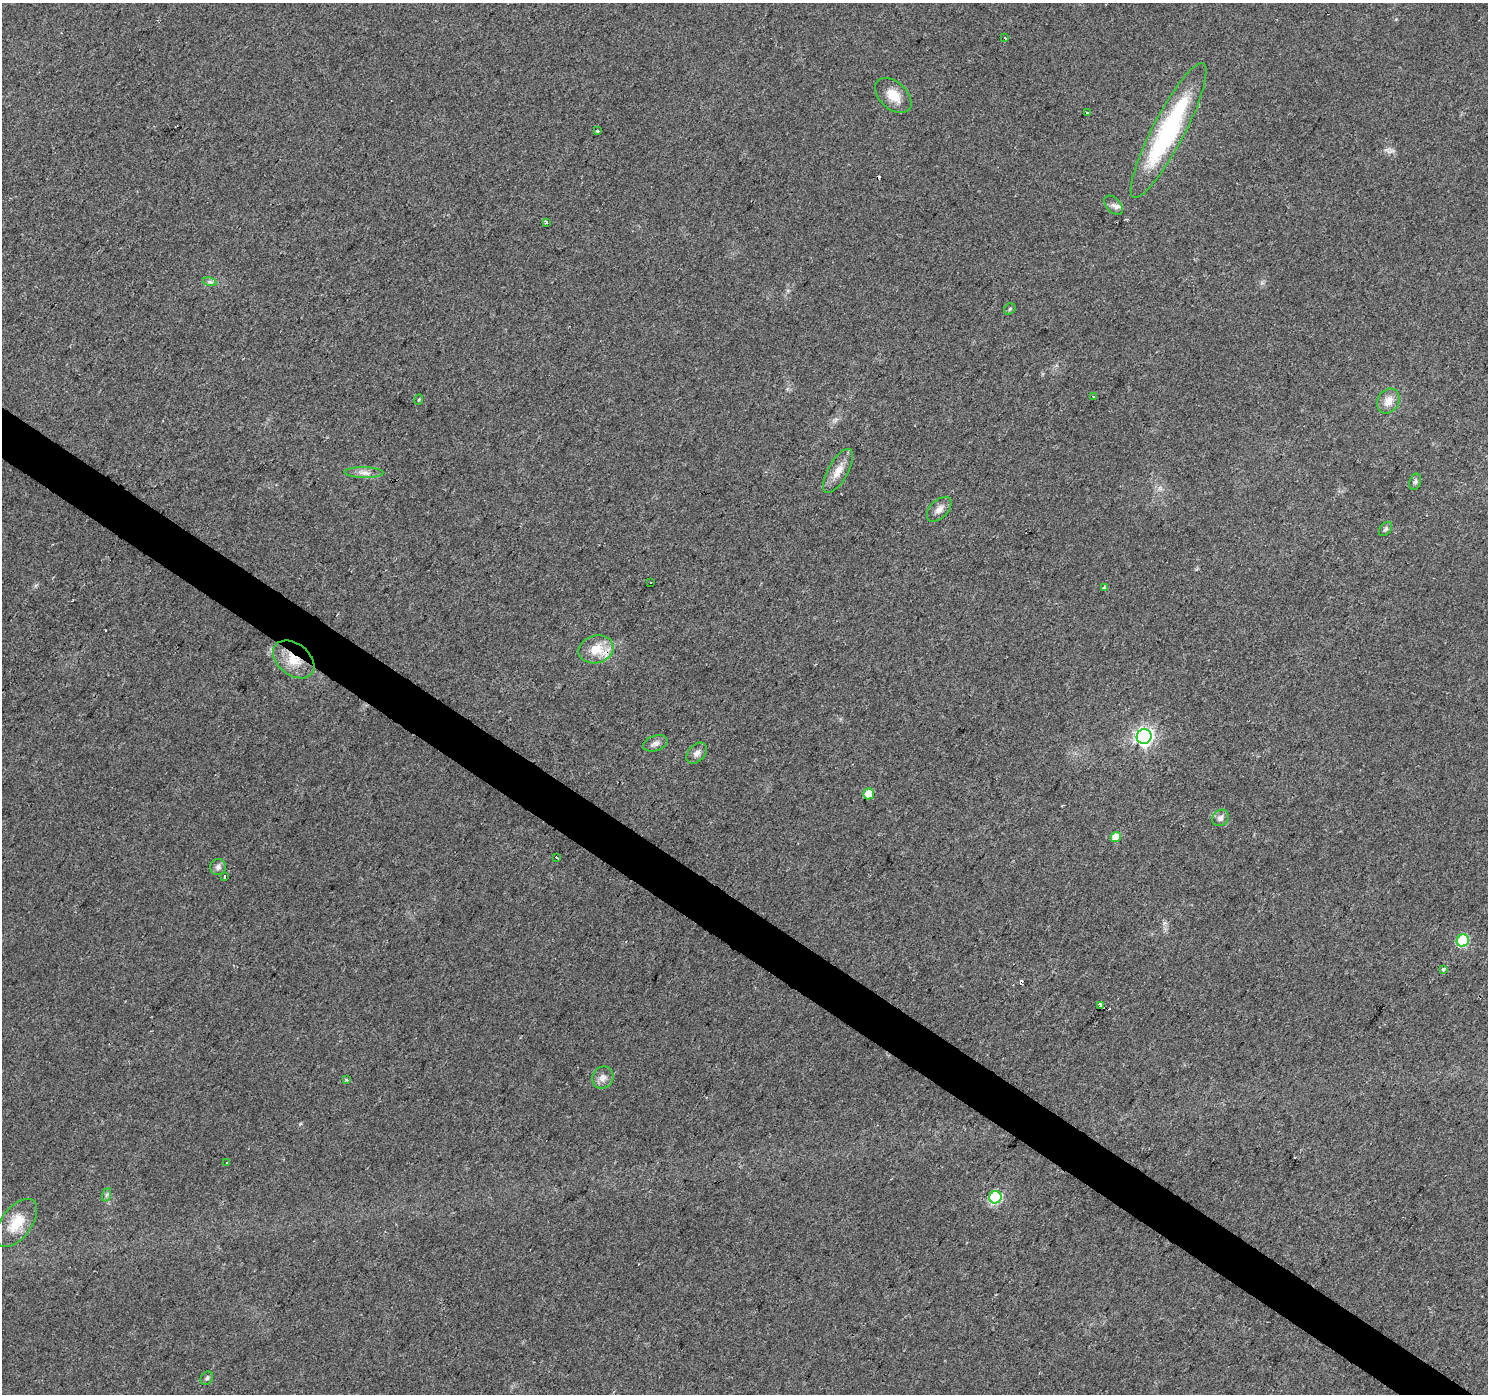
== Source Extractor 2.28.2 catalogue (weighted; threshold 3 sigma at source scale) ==
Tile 6 of 4 x 4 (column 2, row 2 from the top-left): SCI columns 1492-2977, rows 3032-4423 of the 5949 x 5997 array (HDU 1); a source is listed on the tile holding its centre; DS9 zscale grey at full resolution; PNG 1490 x 1396 px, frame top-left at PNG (2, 3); each listed source drawn as its Kron ellipse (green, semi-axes under 4 px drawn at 4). Shown black and unused: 3% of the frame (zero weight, under 2 of 3 exposures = <1% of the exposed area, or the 3 px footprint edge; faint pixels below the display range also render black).
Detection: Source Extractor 2.28.2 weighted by HDU 2 'WHT'; one run over the whole footprint, this tile lists its part. Background 0.0542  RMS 0.006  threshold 0.027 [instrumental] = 3 sigma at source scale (4.5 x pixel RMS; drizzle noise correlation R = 1.50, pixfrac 1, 0.0396/0.0396 arcsec/px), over >= 5 px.
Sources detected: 43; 2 cosmic-ray / hot-pixel residue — neither listed nor drawn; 1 inside a brighter listed object's ellipse — not listed separately; the other 40 listed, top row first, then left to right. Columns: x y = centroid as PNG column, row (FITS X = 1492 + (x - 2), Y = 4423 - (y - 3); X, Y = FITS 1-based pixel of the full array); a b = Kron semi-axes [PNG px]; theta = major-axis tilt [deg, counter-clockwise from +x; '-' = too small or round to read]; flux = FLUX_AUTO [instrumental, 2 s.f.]
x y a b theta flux
1004 38 3 3 - 2.8
893 95 21 13 -42 10
1087 112 4 3 - 2.4
1169 130 75 16 62 90
597 131 3 3 - 2.8
1114 205 11 7 -48 2.6
546 222 3 3 - 1.4
210 282 7 4 -18 1.3
1010 309 6 5 - 0.89
1093 397 4 3 - 0.73
419 400 5 4 - 0.74
1388 401 13 10 59 6.3
838 471 25 10 60 7.6
364 472 20 5 -2 3.6
1415 482 8 5 72 1.5
939 509 15 9 46 4
1386 529 8 5 51 1.4
651 582 3 2 - 0.84
1104 587 4 3 - 0.83
596 649 18 14 14 12
294 659 23 15 -38 13
1144 736 7 7 - 210
655 743 12 7 18 2.8
697 753 12 8 46 2.8
869 794 5 5 - 8.5
1221 818 9 7 41 2.9
1116 837 5 5 - 9.1
557 857 3 3 - 5.4
218 867 8 8 - 2.3
225 876 3 3 - 2.4
1463 941 6 6 - 46
1443 969 4 3 - 1.3
1101 1006 4 3 - 99
603 1078 11 10 - 3.8
346 1079 4 4 - 0.99
227 1163 3 3 - 1.3
106 1195 7 4 70 1.2
995 1197 6 6 - 70
16 1223 28 15 53 15
207 1378 7 5 53 1.4
Overlapping masked pixels (flux is a lower limit): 2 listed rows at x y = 294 659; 1101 1006